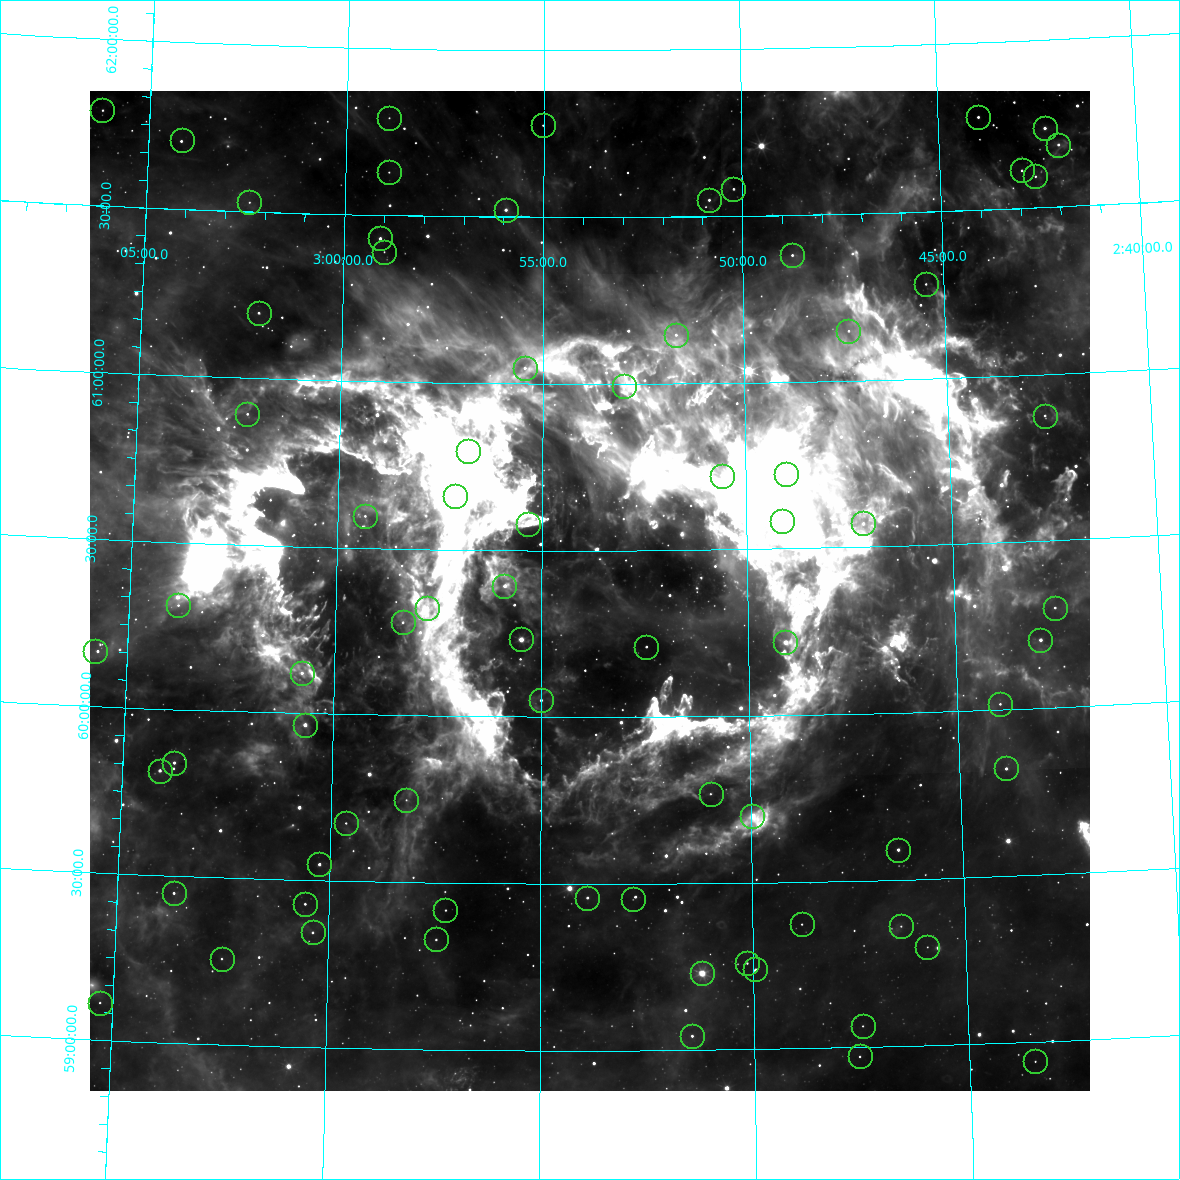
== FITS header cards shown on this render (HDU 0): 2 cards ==
NAXIS1  =                 1000 / Width of image
NAXIS2  =                 1000 / Height of image

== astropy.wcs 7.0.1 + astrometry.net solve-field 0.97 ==
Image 1000 x 1000 px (HDU 0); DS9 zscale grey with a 90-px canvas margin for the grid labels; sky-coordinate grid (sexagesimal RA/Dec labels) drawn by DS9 from the SOLVED WCS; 75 Tycho-2 reference stars matched to detected sources circled (green)
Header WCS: RA---TAN/DEC--TAN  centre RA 02:53:50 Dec +60:23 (43.46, +60.38 deg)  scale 10.8 arcsec/px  FOV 180.0' x 180.0'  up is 0 deg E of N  parity normal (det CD < 0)
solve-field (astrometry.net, Tycho-2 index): VERIFIED the header's WCS against the Tycho-2 star catalogue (verified at 3 index scales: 44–72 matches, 0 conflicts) and refined it, rather than solving blind
Solved WCS: RA---TAN-SIP/DEC--TAN-SIP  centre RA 02:53:50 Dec +60:23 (43.46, +60.38 deg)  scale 10.8 arcsec/px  FOV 180.0' x 180.0'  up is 0 deg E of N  parity normal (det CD < 0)
The solver's refit moves the header's centre by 0.74 arcsec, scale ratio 1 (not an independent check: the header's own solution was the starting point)
Tycho-2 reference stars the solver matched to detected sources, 75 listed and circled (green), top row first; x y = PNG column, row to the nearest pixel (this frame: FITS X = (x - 90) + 1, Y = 1000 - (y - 91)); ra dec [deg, ICRS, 3 dp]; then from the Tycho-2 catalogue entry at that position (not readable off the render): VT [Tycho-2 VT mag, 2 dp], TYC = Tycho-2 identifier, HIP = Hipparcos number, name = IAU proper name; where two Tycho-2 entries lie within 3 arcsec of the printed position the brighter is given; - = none
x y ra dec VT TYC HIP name
102 110 46.550 +61.786 9.98 4048-197-1 - -
978 117 40.996 +61.778 8.45 4047-311-1 - -
389 118 44.732 +61.792 9.79 4048-131-1 - -
543 125 43.756 +61.775 11.09 4048-553-1 - -
1045 128 40.578 +61.737 9.00 4047-860-1 - -
182 140 46.040 +61.706 6.71 4048-237-1 14286 -
1058 145 40.496 +61.686 10.18 4047-713-1 - -
1022 170 40.734 +61.613 9.68 4047-323-1 - -
389 172 44.727 +61.629 10.65 4048-221-1 - -
1035 176 40.649 +61.594 7.06 4047-449-1 12656 -
733 189 42.553 +61.582 9.37 4047-2386-1 - -
709 200 42.708 +61.550 9.48 4047-2703-1 - -
249 202 45.601 +61.528 9.37 4048-887-1 - -
506 210 43.987 +61.521 5.63 4048-1977-1 13665 -
380 238 44.774 +61.430 8.70 4048-330-1 - -
384 252 44.747 +61.390 9.98 4048-1858-1 - -
792 255 42.192 +61.380 10.35 4047-1699-1 - -
926 284 41.361 +61.283 9.81 4047-711-1 - -
259 313 45.515 +61.196 9.48 4048-1350-1 - -
848 331 41.850 +61.149 10.33 4047-521-1 - -
676 335 42.923 +61.146 8.55 4048-726-1 13338 -
525 368 43.862 +61.047 11.25 4048-1003-1 - -
624 386 43.248 +60.993 10.88 4048-880-1 - -
247 414 45.571 +60.893 9.61 4048-1806-1 - -
1045 416 40.654 +60.876 9.90 4047-1707-1 - -
468 451 44.206 +60.797 10.98 4048-1664-1 - -
786 474 42.253 +60.723 11.37 4047-2869-1 - -
722 476 42.644 +60.720 11.63 4047-2585-1 - -
455 496 44.283 +60.662 9.86 4048-1759-1 - -
365 516 44.833 +60.597 9.51 4048-1768-1 - -
782 521 42.287 +60.584 11.00 4047-2575-1 - -
863 523 41.790 +60.571 6.59 4047-1475-1 13004 -
528 524 43.835 +60.578 10.53 4048-1198-1 - -
504 586 43.976 +60.393 7.87 4048-1810-1 - -
178 605 45.953 +60.312 7.28 4048-1832-1 14254 -
427 608 44.445 +60.324 8.84 4048-546-1 13807 -
1055 608 40.643 +60.299 9.13 4047-2294-1 - -
403 622 44.591 +60.280 11.16 4048-1718-1 - -
521 639 43.874 +60.233 8.97 4048-1644-1 - -
1040 640 40.737 +60.204 10.43 4047-174-1 - -
785 642 42.277 +60.220 10.40 4047-2512-1 - -
646 647 43.118 +60.211 10.37 4048-1413-1 - -
95 651 46.441 +60.167 12.27 4048-1665-1 - -
302 673 45.193 +60.122 10.99 4048-1676-1 - -
541 700 43.752 +60.051 9.92 4048-1503-1 - -
1000 704 40.996 +60.017 10.53 4047-292-1 - -
305 725 45.166 +59.967 10.15 3713-105-1 - -
174 763 45.941 +59.840 8.30 3713-425-1 - -
1006 768 40.974 +59.823 7.85 3712-397-1 12750 -
160 771 46.026 +59.815 9.97 3713-193-1 - -
711 794 42.739 +59.768 12.45 3712-1571-1 - -
406 800 44.553 +59.748 10.06 3713-557-1 - -
752 816 42.491 +59.700 11.25 3712-1561-1 - -
346 823 44.908 +59.675 11.01 3713-121-1 - -
898 850 41.631 +59.590 9.41 3712-1271-1 - -
319 864 45.060 +59.549 9.29 3713-527-1 - -
174 893 45.915 +59.449 8.01 3713-1295-1 - -
587 898 43.473 +59.459 10.62 3713-735-1 - -
633 899 43.205 +59.453 11.67 3712-1491-1 - -
305 904 45.139 +59.429 11.18 3713-691-1 - -
445 910 44.310 +59.419 9.63 3713-847-1 - -
802 924 42.211 +59.373 11.55 3712-1933-1 - -
901 926 41.627 +59.360 10.44 3712-211-1 - -
313 932 45.090 +59.344 9.01 3713-871-1 - -
436 939 44.363 +59.330 10.04 3713-469-1 - -
927 947 41.476 +59.296 10.02 3712-773-1 - -
222 959 45.620 +59.258 9.46 3713-677-1 - -
747 963 42.536 +59.259 11.20 3712-1711-1 - -
755 969 42.488 +59.240 8.71 3712-1641-1 13205 -
702 973 42.801 +59.231 10.96 3712-1849-1 - -
100 1003 46.322 +59.113 12.18 3713-1014-1 - -
863 1026 41.866 +59.064 11.82 3712-829-1 - -
692 1036 42.863 +59.043 10.75 3712-1618-1 - -
860 1056 41.889 +58.973 11.00 3712-2087-1 - -
1035 1061 40.870 +58.942 9.61 3712-1129-1 - -